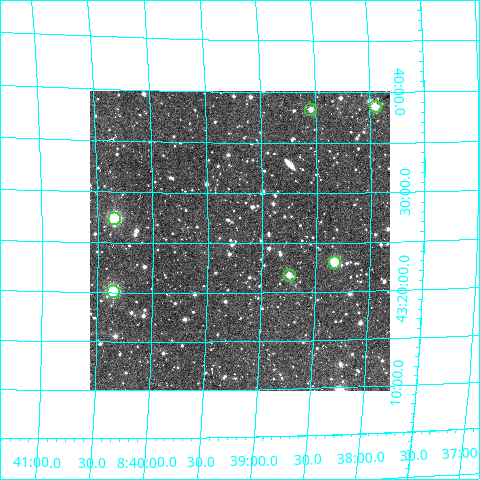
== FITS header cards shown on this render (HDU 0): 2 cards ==
NAXIS1  =                  300
NAXIS2  =                  300

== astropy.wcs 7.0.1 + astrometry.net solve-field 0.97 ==
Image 300 x 300 px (HDU 0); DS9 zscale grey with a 90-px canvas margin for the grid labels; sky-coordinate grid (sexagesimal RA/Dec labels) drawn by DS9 from the SOLVED WCS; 6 Tycho-2 reference stars matched to detected sources circled (green)
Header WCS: RA---TAN/DEC--TAN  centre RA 08:39:12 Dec +43:25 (129.80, +43.42 deg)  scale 6 arcsec/px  FOV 30.0' x 30.0'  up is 0 deg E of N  parity normal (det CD < 0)
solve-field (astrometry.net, Tycho-2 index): VERIFIED the header's WCS against the Tycho-2 star catalogue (verified at 2 index scales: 6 matches each, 0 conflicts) and refined it, rather than solving blind
Solved WCS: RA---TAN-SIP/DEC--TAN-SIP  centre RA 08:39:12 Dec +43:25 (129.80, +43.42 deg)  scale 6 arcsec/px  FOV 30.0' x 30.2'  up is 0 deg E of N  parity normal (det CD < 0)
The solver's refit moves the header's centre by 7.4 arcsec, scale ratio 1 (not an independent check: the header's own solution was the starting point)
Tycho-2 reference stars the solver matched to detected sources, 6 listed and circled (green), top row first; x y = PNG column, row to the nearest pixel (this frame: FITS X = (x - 90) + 1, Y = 300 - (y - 93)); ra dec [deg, ICRS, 3 dp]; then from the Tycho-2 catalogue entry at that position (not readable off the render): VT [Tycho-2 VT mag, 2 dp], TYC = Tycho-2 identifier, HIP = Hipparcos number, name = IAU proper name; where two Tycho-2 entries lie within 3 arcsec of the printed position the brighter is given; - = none
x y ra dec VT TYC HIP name
375 108 129.487 +43.643 10.70 2981-1382-1 - -
310 111 129.636 +43.639 11.49 2981-797-1 - -
114 220 130.087 +43.457 9.25 2988-860-1 - -
334 264 129.582 +43.384 9.95 2981-224-1 42367 -
289 277 129.687 +43.362 11.12 2981-473-1 - -
113 293 130.090 +43.336 9.31 2988-1025-1 - -